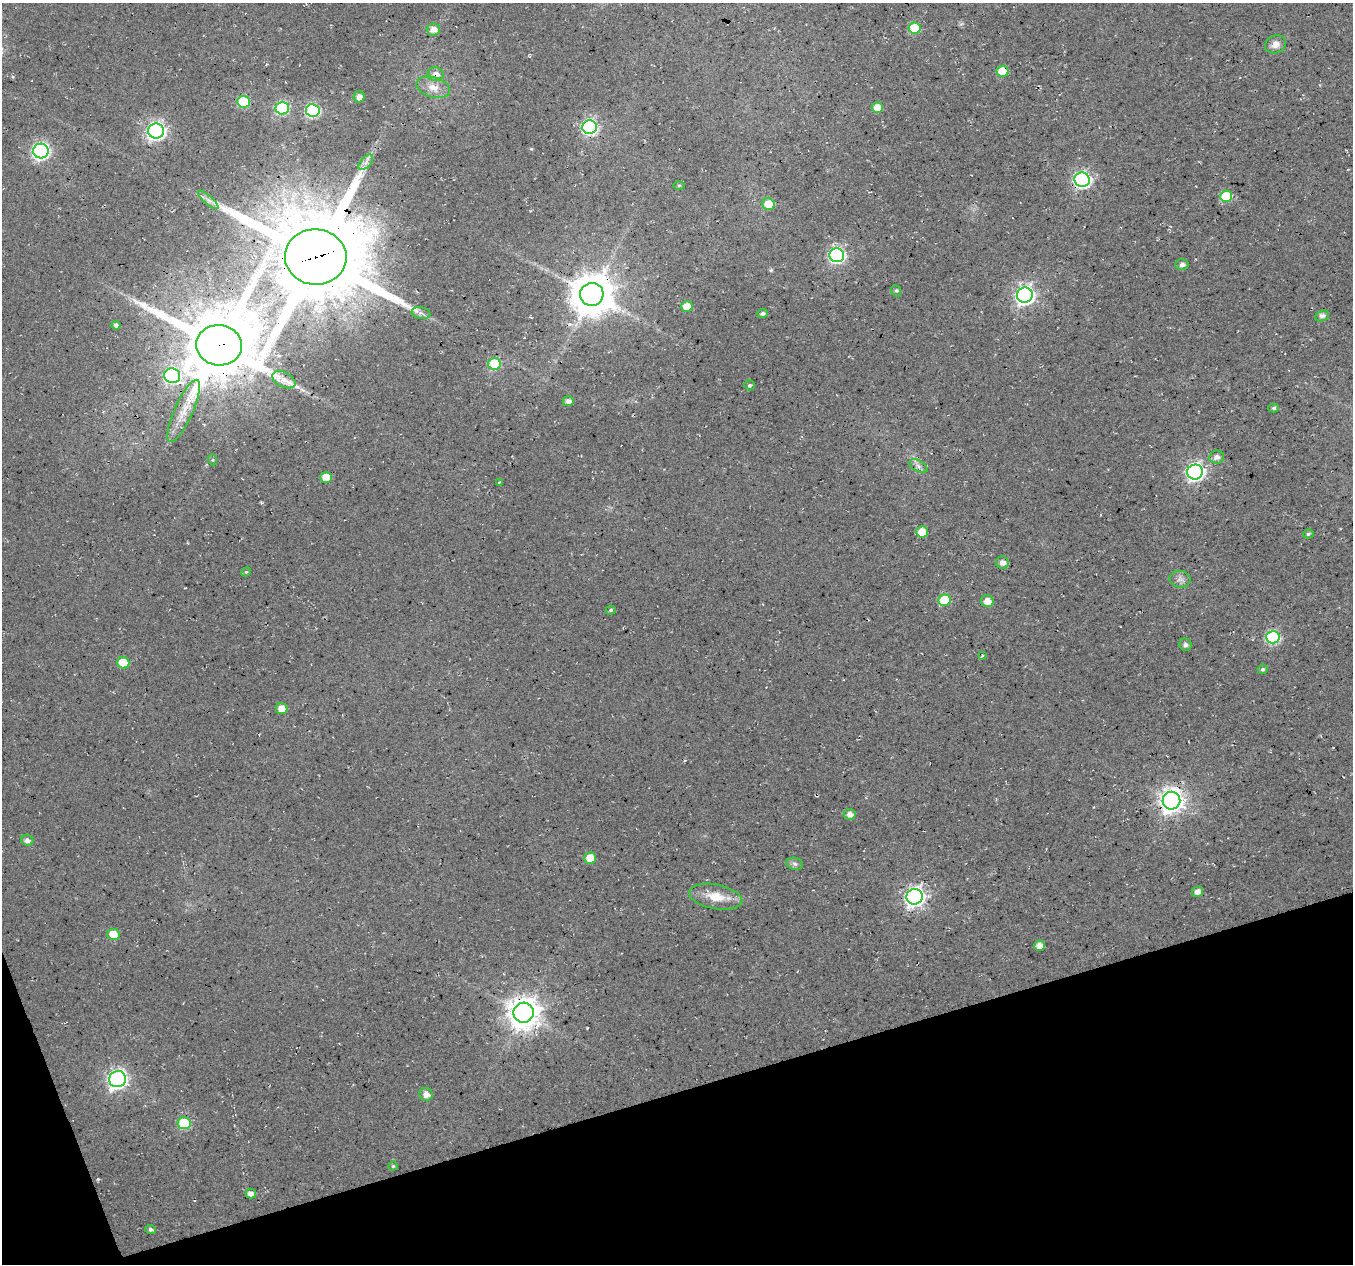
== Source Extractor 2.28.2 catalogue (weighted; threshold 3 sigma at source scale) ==
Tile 14 of 4 x 4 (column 2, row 4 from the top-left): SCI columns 1355-2705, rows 119-1380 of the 5408 x 5234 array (HDU 1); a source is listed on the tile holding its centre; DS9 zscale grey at full resolution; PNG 1355 x 1266 px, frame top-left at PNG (2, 3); each listed source drawn as its Kron ellipse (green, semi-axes under 4 px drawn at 4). Shown black and unused: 15% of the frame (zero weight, under 3 of 4 exposures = <1% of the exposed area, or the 3 px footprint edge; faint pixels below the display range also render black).
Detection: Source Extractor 2.28.2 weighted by HDU 2 'WHT'; one run over the whole footprint, this tile lists its part. Background 0.0181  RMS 0.0054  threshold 0.0244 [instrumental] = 3 sigma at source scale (4.5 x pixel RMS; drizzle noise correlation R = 1.50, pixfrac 1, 0.0396/0.0396 arcsec/px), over >= 5 px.
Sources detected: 78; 1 long thin detection or spike segment (spike, bleed or trail) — neither listed nor drawn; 1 inside a brighter listed object's ellipse — not listed separately; the other 76 listed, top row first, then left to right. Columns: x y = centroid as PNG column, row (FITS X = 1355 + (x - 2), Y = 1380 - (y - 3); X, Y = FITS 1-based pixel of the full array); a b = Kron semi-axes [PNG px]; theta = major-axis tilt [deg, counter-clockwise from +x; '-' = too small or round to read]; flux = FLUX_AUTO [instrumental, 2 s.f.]
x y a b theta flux
915 28 6 5 - 28
433 29 7 6 - 3.7
1275 44 11 8 26 3.8
1002 71 6 5 - 17
436 74 8 7 - 3.8
433 87 17 10 -16 6.3
359 97 5 5 - 3
244 102 6 6 - 37
282 108 6 6 - 59
877 108 5 5 - 7.7
313 110 7 6 - 74
590 127 7 7 - 110
156 131 8 7 - 200
41 151 7 7 - 140
366 162 9 5 46 2.2
1082 180 7 7 - 140
679 185 6 4 1 0.65
1226 196 6 5 - 20
208 200 13 4 -41 2.3
768 204 6 6 - 9.2
837 255 7 7 - 110
316 257 31 27 -5 8800
1182 265 6 5 - 2.1
896 291 6 4 -67 0.94
592 294 12 11 - 1900
1025 295 8 7 - 220
687 307 6 5 - 9.3
421 313 9 6 -12 1.9
763 313 5 4 - 1.6
1322 316 7 5 21 1.7
116 325 4 4 - 1.6
219 345 23 20 -7 5100
494 364 6 6 - 30
172 376 8 7 - 90
284 380 12 7 -27 3
749 385 5 5 - 0.99
568 401 5 5 - 2.5
1274 408 5 4 - 1
184 411 34 9 66 11
1217 457 7 6 - 2.3
213 460 5 3 - 0.6
918 466 10 5 -28 2
1195 472 8 7 - 180
326 477 6 5 - 8.5
499 482 3 2 - 0.64
922 532 6 6 - 9.5
1308 534 5 4 - 0.92
1002 562 6 6 - 3.3
246 572 5 4 - 0.65
1180 579 10 8 -7 2.8
944 600 6 6 - 25
987 601 6 6 - 5.1
611 610 5 4 - 0.83
1273 637 7 6 - 70
1185 645 6 6 - 1.5
982 656 4 2 - 0.67
123 663 6 6 - 17
1263 669 5 4 - 1
282 709 6 5 - 5.6
1171 801 9 9 - 430
850 814 6 5 - 3.1
27 840 6 5 - 2.3
590 858 6 5 - 11
795 864 8 6 -16 1.7
1198 892 5 5 - 3.3
716 897 27 12 -11 11
915 897 8 8 - 240
113 934 6 5 - 9.7
1039 946 5 5 - 4.2
523 1013 10 10 - 920
118 1079 8 8 - 210
426 1094 6 6 - 3.3
184 1123 7 6 - 29
393 1166 4 4 - 0.7
251 1194 5 5 - 3.6
150 1230 5 4 - 1.3
Overlapping masked pixels (flux is a lower limit): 9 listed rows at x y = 1002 71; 436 74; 1082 180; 316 257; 592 294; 219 345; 172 376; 184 411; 1171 801